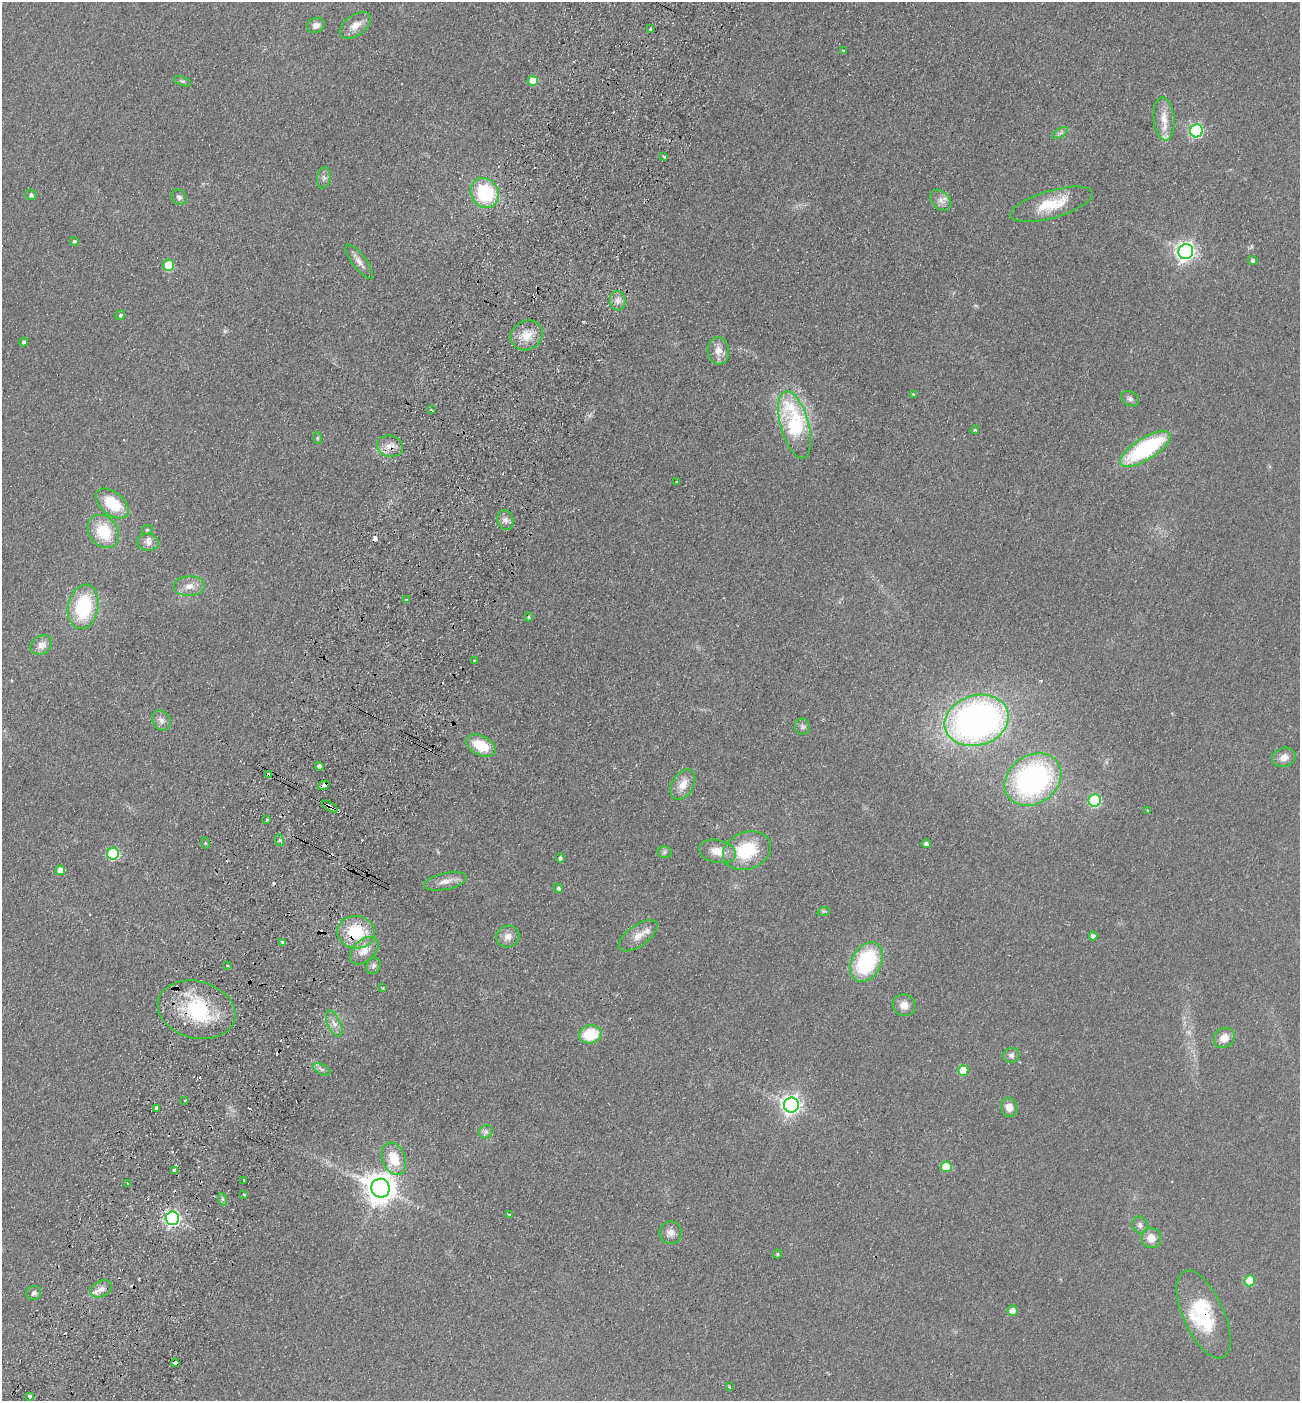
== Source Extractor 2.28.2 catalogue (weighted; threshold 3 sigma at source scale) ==
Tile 7 of 4 x 4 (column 3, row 2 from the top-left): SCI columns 2793-4090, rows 2826-4224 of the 5718 x 5651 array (HDU 1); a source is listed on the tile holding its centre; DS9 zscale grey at full resolution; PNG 1302 x 1403 px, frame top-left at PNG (2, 2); each listed source drawn as its Kron ellipse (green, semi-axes under 4 px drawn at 4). Shown black and unused: <1% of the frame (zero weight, under 2 of 3 exposures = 3% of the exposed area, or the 3 px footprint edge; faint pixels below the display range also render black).
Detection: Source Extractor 2.28.2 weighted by HDU 2 'WHT'; one run over the whole footprint, this tile lists its part. Background 0.0766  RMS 0.0099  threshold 0.0447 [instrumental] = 3 sigma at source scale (4.5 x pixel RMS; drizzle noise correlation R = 1.50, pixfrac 1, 0.05/0.05 arcsec/px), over >= 5 px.
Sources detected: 136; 2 inside a brighter object's white glare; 12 cosmic-ray / hot-pixel residue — neither listed nor drawn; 5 inside a brighter listed object's ellipse — not listed separately; the other 117 listed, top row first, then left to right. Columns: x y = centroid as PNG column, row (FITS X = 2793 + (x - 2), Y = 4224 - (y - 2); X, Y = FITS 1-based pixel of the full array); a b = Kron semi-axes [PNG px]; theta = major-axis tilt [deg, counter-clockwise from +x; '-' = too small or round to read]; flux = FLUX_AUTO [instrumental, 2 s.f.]
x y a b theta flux
316 25 9 7 20 5.2
355 25 18 10 35 10
650 29 3 3 - 3.4
843 51 4 4 - 0.93
182 81 9 4 -20 2
533 81 5 5 - 18
1164 119 21 10 -84 14
1196 131 6 6 - 160
1060 133 9 3 32 2.4
664 157 3 3 - 3.8
324 178 11 6 80 3.7
485 193 15 13 -57 65
31 195 5 5 - 2.8
179 197 8 6 -42 3.1
941 200 12 8 -46 6.1
1052 204 42 13 16 33
74 241 4 4 - 1.8
1186 252 8 7 - 460
1253 260 5 4 - 2.8
359 262 21 7 -53 6.6
169 265 5 5 - 44
618 301 10 7 -84 5.4
120 315 5 4 - 1.6
527 335 16 14 29 16
24 342 4 4 - 2.3
718 351 13 10 -85 9.8
913 394 4 3 - 0.96
1130 399 9 7 -32 3.3
431 410 3 2 - 1.4
795 425 34 14 -75 110
975 430 4 3 - 1.1
317 438 6 4 -72 1.1
390 446 13 10 -13 9.3
1145 449 29 11 32 110
677 482 3 2 - 1.6
112 504 19 11 -38 35
505 520 10 8 -74 4.9
147 530 6 4 21 1.5
103 532 18 14 -52 36
148 542 11 8 -6 5.3
189 586 15 10 2 9.6
406 600 3 3 - 1.9
83 607 22 15 79 66
528 617 4 4 - 1.2
41 645 11 9 33 7.7
474 660 3 3 - 1
161 720 11 8 -58 4.8
977 720 32 25 16 410
802 727 8 7 - 2.9
481 746 16 9 -27 27
1284 757 12 9 18 7.5
319 766 4 4 - 15
269 775 4 3 - 11
1033 780 30 24 35 210
324 785 6 4 21 5.9
683 785 16 10 58 11
1095 801 6 6 - 94
330 807 9 3 -33 10
1148 810 3 3 - 1.8
267 819 3 3 - 3.7
279 840 6 4 -72 1.5
205 843 6 3 -72 0.99
926 844 4 4 - 2.7
717 851 19 11 -13 15
747 851 25 18 21 53
664 852 7 6 - 2.2
113 854 6 6 - 83
560 858 5 3 - 2.5
60 870 5 5 - 10
445 881 21 8 12 8.9
558 888 5 4 - 1.5
824 911 6 4 18 1.4
356 932 19 16 -7 43
638 936 22 10 36 11
1093 936 4 4 - 3.6
508 937 12 10 31 7
282 942 3 3 - 2.4
364 951 17 10 42 12
866 962 21 14 63 88
228 966 3 2 - 1.1
373 966 8 6 65 3.1
382 988 3 2 - 0.91
904 1005 12 10 -26 8.7
196 1010 39 28 -15 75
334 1024 14 6 -65 5.8
590 1034 11 9 12 36
1224 1038 11 9 39 9.6
1011 1055 8 7 - 3.4
322 1069 9 5 -26 2.9
963 1070 5 5 - 28
185 1100 3 2 - 1.8
791 1105 7 7 - 490
1009 1107 9 8 - 8
156 1108 3 3 - 5.1
486 1132 7 6 - 3.1
394 1159 17 11 -68 24
946 1167 5 5 - 29
174 1170 3 3 - 4.8
244 1180 3 2 - 0.76
128 1183 3 2 - 1.9
381 1188 9 9 - 1500
244 1195 3 3 - 2.6
222 1199 6 4 -71 1.8
509 1215 3 3 - 2.6
172 1218 7 6 - 250
1140 1225 8 7 - 3.6
671 1232 11 11 - 6.6
1151 1238 10 10 - 9.7
778 1254 5 4 - 1.3
1250 1281 5 5 - 32
101 1289 12 8 26 5.1
34 1293 7 7 - 2.8
1013 1311 5 5 - 7
1203 1314 47 20 -66 59
175 1363 4 3 - 4.9
729 1387 3 2 - 0.95
30 1396 3 3 - 3.8
Overlapping masked pixels (flux is a lower limit): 9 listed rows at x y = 390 446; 269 775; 324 785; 330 807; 356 932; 196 1010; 172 1218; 1203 1314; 175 1363